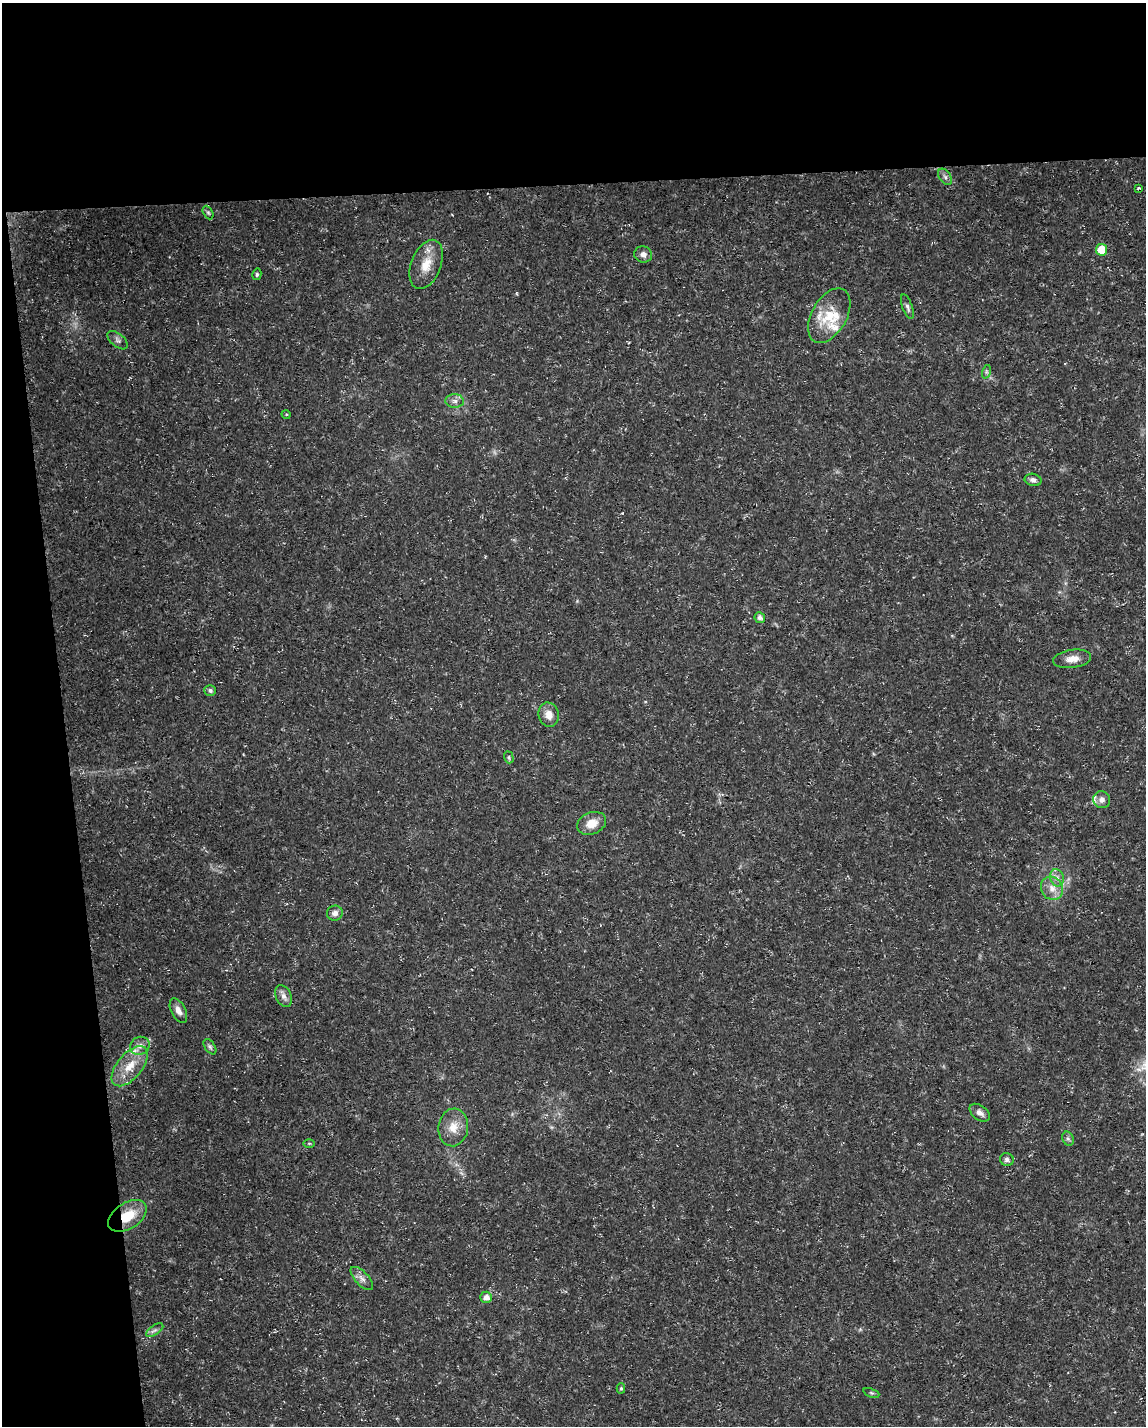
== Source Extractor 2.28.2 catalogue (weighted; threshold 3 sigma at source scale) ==
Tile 1 of 4 x 3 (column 1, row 1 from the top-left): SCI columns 1-1144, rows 2901-4324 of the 4574 x 4333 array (HDU 1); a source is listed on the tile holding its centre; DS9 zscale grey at full resolution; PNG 1148 x 1428 px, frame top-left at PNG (2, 3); each listed source drawn as its Kron ellipse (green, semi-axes under 4 px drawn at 4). Shown black and unused: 18% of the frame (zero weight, under 3 of 5 exposures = <1% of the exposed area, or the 3 px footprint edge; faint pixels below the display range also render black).
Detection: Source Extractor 2.28.2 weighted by HDU 2 'WHT'; one run over the whole footprint, this tile lists its part. Background 0.0165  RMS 0.0022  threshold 0.01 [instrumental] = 3 sigma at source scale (4.5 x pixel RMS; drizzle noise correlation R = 1.50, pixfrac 1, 0.0396/0.0396 arcsec/px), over >= 5 px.
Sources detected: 44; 4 inside a brighter listed object's ellipse — not listed separately; the other 40 listed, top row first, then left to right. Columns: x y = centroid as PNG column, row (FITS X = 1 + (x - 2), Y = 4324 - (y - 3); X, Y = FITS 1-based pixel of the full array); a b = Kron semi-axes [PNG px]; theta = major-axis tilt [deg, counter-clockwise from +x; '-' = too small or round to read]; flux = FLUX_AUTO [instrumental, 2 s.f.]
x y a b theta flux
945 177 9 5 -54 0.68
1138 188 4 2 - 0.23
208 212 7 4 -62 0.39
1102 250 6 5 - 5.2
643 254 9 8 - 1.2
426 264 26 15 69 4.4
257 274 6 4 77 0.35
907 307 13 5 -69 0.73
829 316 30 17 61 6.3
118 340 12 6 -40 0.81
986 372 7 4 72 0.4
455 401 9 7 -2 0.98
286 414 5 3 - 0.21
1033 480 8 6 -12 0.89
760 618 5 5 - 0.85
1072 659 19 9 8 2.2
210 691 6 5 - 0.62
549 715 12 10 -75 2.1
509 757 6 4 -72 0.36
1102 800 8 8 - 1.1
592 823 15 11 22 3.1
1057 878 9 6 -77 0.97
1052 888 12 10 -55 2.1
335 913 8 7 - 1.1
284 996 11 7 -64 1.2
178 1011 13 7 -63 1.5
140 1046 10 8 26 1.4
210 1047 8 5 -56 0.48
130 1066 24 12 50 4.9
980 1113 11 7 -37 1.2
453 1127 19 15 82 3.5
1068 1139 7 5 -65 0.5
309 1143 5 3 - 0.23
1007 1159 7 6 - 0.65
127 1216 21 13 33 5.9
362 1279 15 6 -46 1.2
486 1297 6 5 - 1.3
155 1330 10 4 35 0.7
621 1388 5 4 - 0.31
871 1393 8 4 -22 0.36
Overlapping masked pixels (flux is a lower limit): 1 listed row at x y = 127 1216